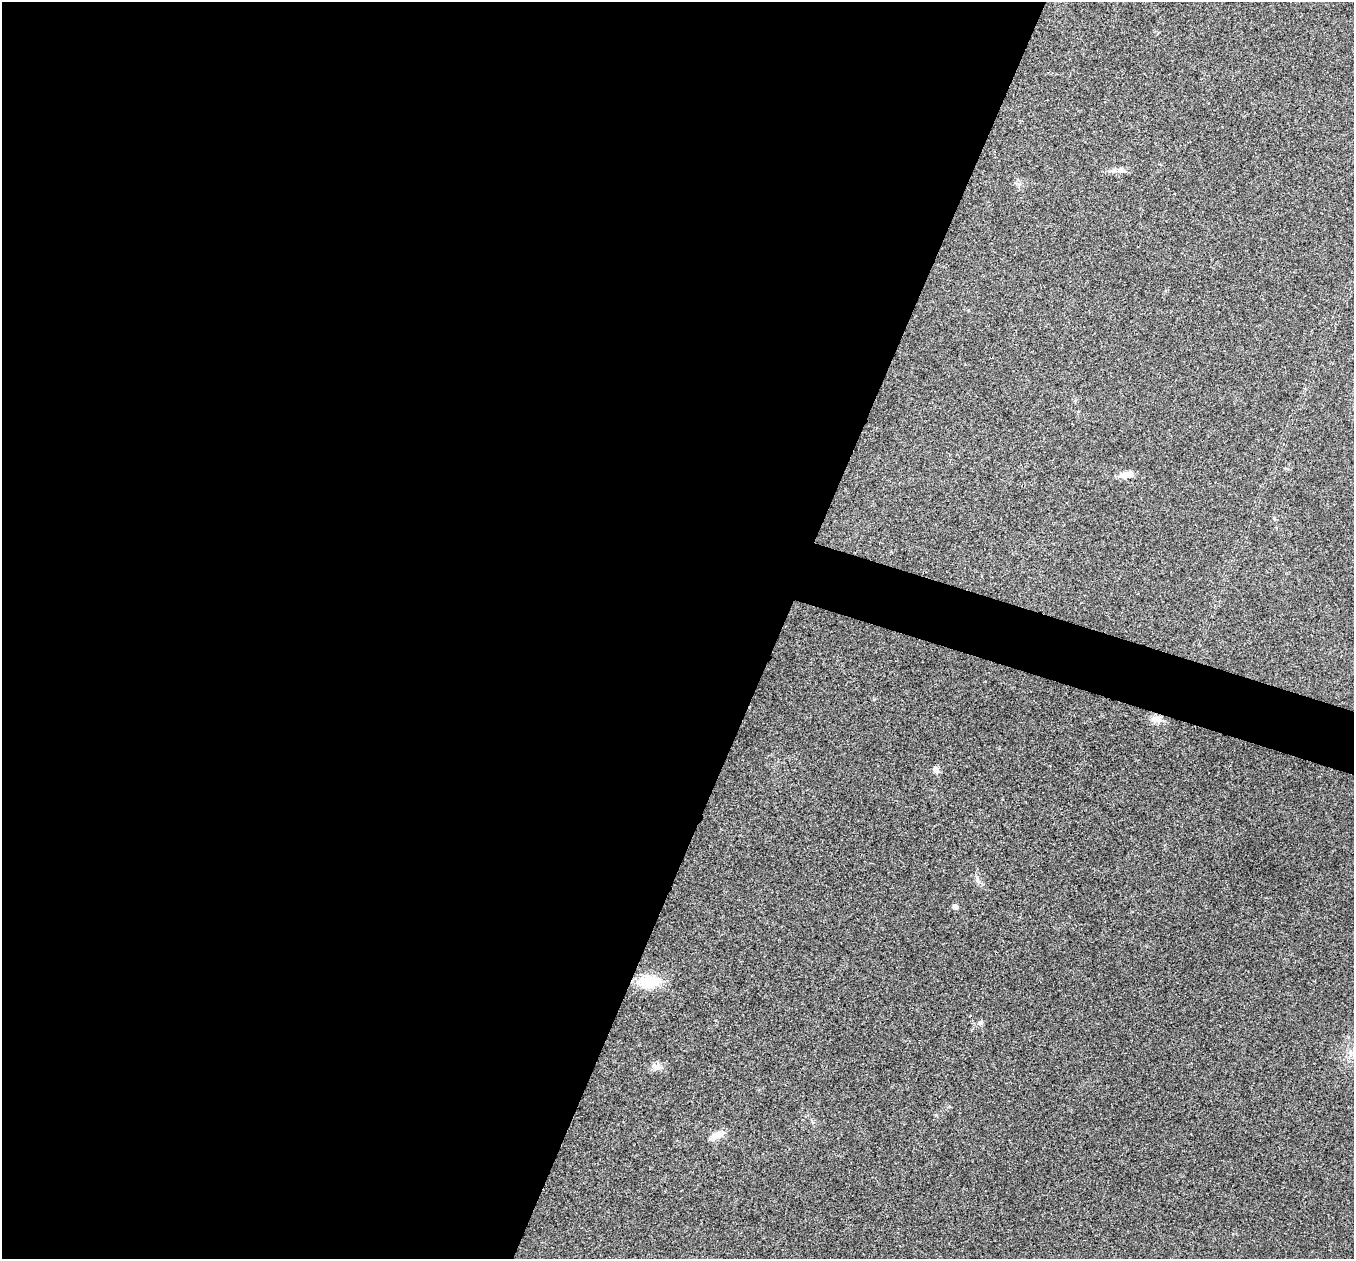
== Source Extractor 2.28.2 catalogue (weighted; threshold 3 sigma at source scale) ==
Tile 5 of 4 x 4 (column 1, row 2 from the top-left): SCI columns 3-1354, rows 2651-3907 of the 5417 x 5431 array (HDU 1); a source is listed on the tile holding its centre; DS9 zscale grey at full resolution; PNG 1356 x 1261 px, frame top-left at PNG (2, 2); no overlay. Shown black and unused: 60% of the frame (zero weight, under 3 of 4 exposures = <1% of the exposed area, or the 3 px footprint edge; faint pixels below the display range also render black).
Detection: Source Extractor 2.28.2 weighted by HDU 2 'WHT'; one run over the whole footprint, this tile lists its part. Background 0.0212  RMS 0.0041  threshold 0.0183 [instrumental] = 3 sigma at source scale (4.5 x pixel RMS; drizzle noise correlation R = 1.50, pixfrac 1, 0.05/0.05 arcsec/px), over >= 5 px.
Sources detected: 11; all 11 listed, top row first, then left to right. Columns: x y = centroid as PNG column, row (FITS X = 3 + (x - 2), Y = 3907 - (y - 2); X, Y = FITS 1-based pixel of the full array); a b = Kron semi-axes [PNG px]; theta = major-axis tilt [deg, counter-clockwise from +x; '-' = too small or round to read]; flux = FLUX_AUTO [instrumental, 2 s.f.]
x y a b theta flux
1120 170 10 6 -9 1.7
1019 184 6 5 - 0.86
1126 475 16 7 11 3.6
1274 518 5 4 - 0.48
1156 719 16 9 -4 2.9
936 769 9 7 -60 1.6
955 907 5 5 - 1.6
649 981 30 16 5 11
980 1023 8 6 75 0.95
657 1067 10 7 38 2
718 1135 18 8 20 3.6
Unlisted compact peaks at least as high as the median listed source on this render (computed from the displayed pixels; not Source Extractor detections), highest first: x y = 977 877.